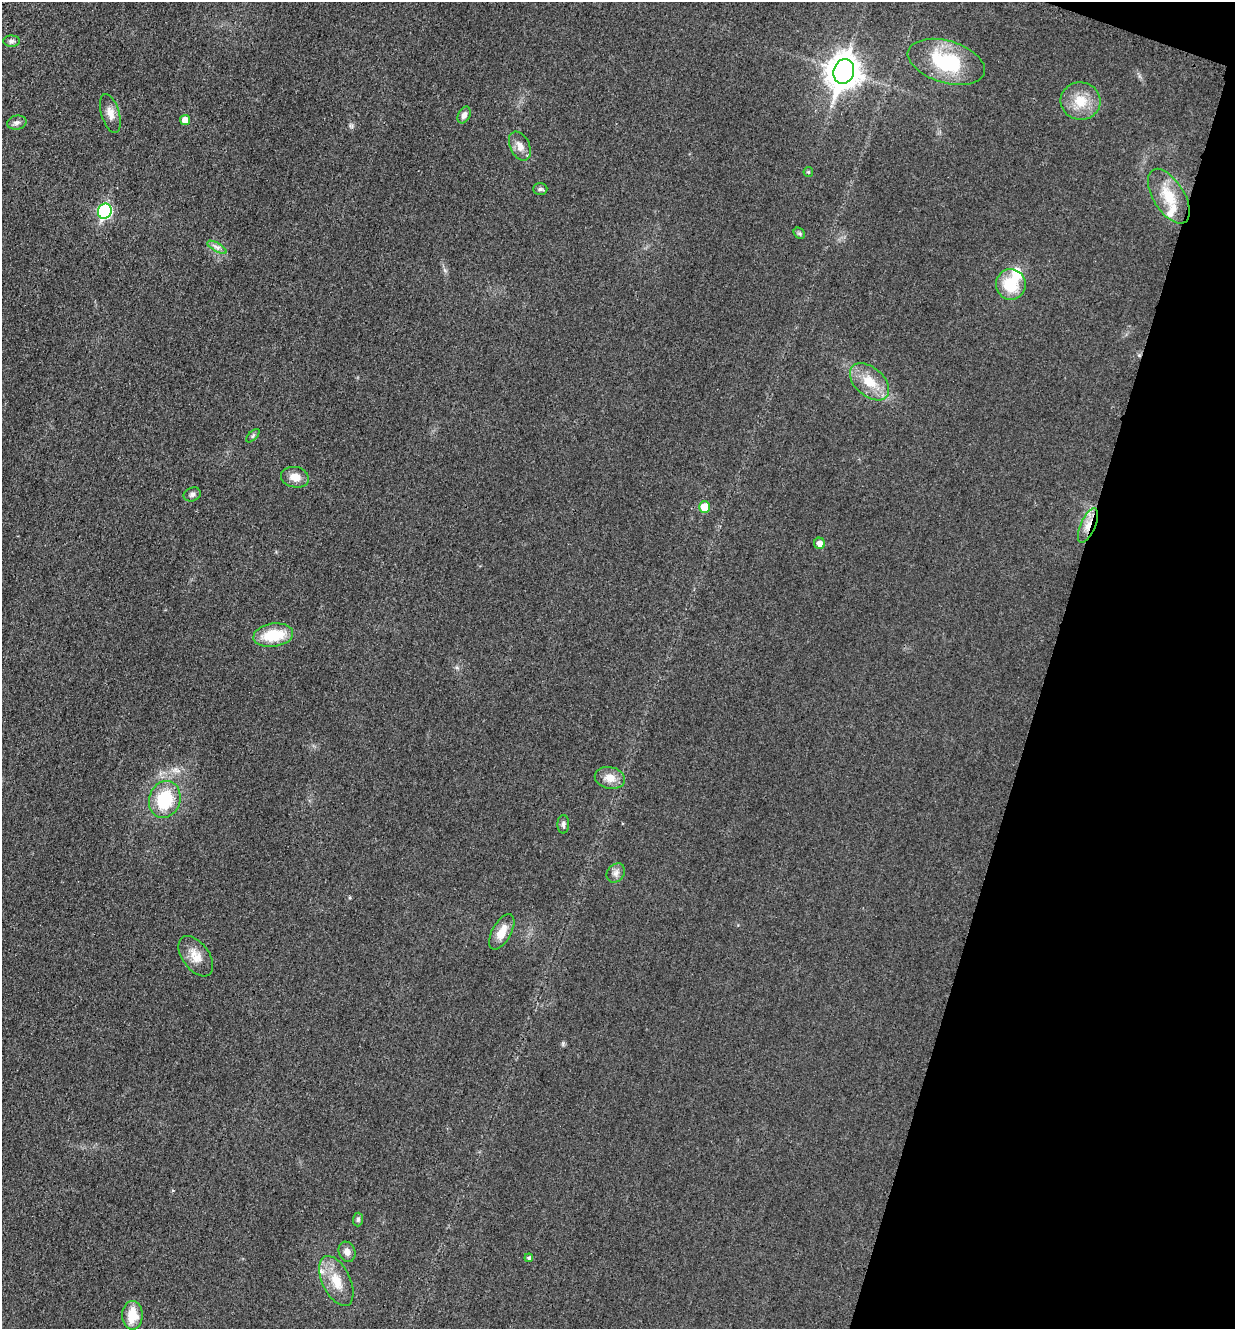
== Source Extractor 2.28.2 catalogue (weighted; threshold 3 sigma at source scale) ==
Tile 8 of 4 x 4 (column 4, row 2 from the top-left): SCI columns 3976-5208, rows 2676-4002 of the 5358 x 5347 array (HDU 1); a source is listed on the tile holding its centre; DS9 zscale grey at full resolution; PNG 1237 x 1331 px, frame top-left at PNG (2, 2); each listed source drawn as its Kron ellipse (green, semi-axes under 4 px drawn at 4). Shown black and unused: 15% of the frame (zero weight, under 3 of 4 exposures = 2% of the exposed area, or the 3 px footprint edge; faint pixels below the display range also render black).
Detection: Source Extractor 2.28.2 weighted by HDU 2 'WHT'; one run over the whole footprint, this tile lists its part. Background 0.0415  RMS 0.0062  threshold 0.0281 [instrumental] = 3 sigma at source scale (4.5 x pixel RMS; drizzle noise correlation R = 1.50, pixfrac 1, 0.05/0.05 arcsec/px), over >= 5 px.
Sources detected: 38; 1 inside a brighter object's white glare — neither listed nor drawn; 2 inside a brighter listed object's ellipse — not listed separately; the other 35 listed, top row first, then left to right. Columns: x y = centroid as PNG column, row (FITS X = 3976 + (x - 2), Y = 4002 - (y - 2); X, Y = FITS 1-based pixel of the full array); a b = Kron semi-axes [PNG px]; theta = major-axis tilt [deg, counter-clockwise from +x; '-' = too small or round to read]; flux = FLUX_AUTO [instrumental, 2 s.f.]
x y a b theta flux
12 41 8 5 -1 1.7
946 62 40 21 -17 49
844 71 12 10 72 1000
1080 101 20 18 -8 14
110 113 20 9 -73 5.5
464 115 9 6 63 3.1
185 120 5 5 - 4.7
17 123 10 7 12 2.3
520 146 15 9 -64 5.1
808 172 5 4 - 0.84
540 189 7 6 - 1.2
1169 196 31 15 -58 18
105 211 7 6 - 80
799 233 6 5 - 1.2
217 247 11 4 -29 2.2
1011 284 15 15 - 21
870 382 23 14 -41 14
253 436 8 3 45 0.93
295 477 14 10 -11 6.9
192 494 9 6 22 1.8
704 507 6 5 - 12
1088 525 18 7 67 6.7
820 543 6 5 - 3.9
273 635 20 11 8 21
610 778 15 10 -11 7.3
165 799 19 15 71 31
563 824 9 6 89 1.9
616 873 10 8 50 2.9
502 932 19 9 61 8.2
196 956 23 13 -54 8.8
358 1219 7 5 88 1.3
347 1252 10 8 -68 3.6
529 1258 4 4 - 1.1
336 1281 27 14 -64 14
132 1315 14 10 -90 15
Overlapping masked pixels (flux is a lower limit): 1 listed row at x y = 1088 525